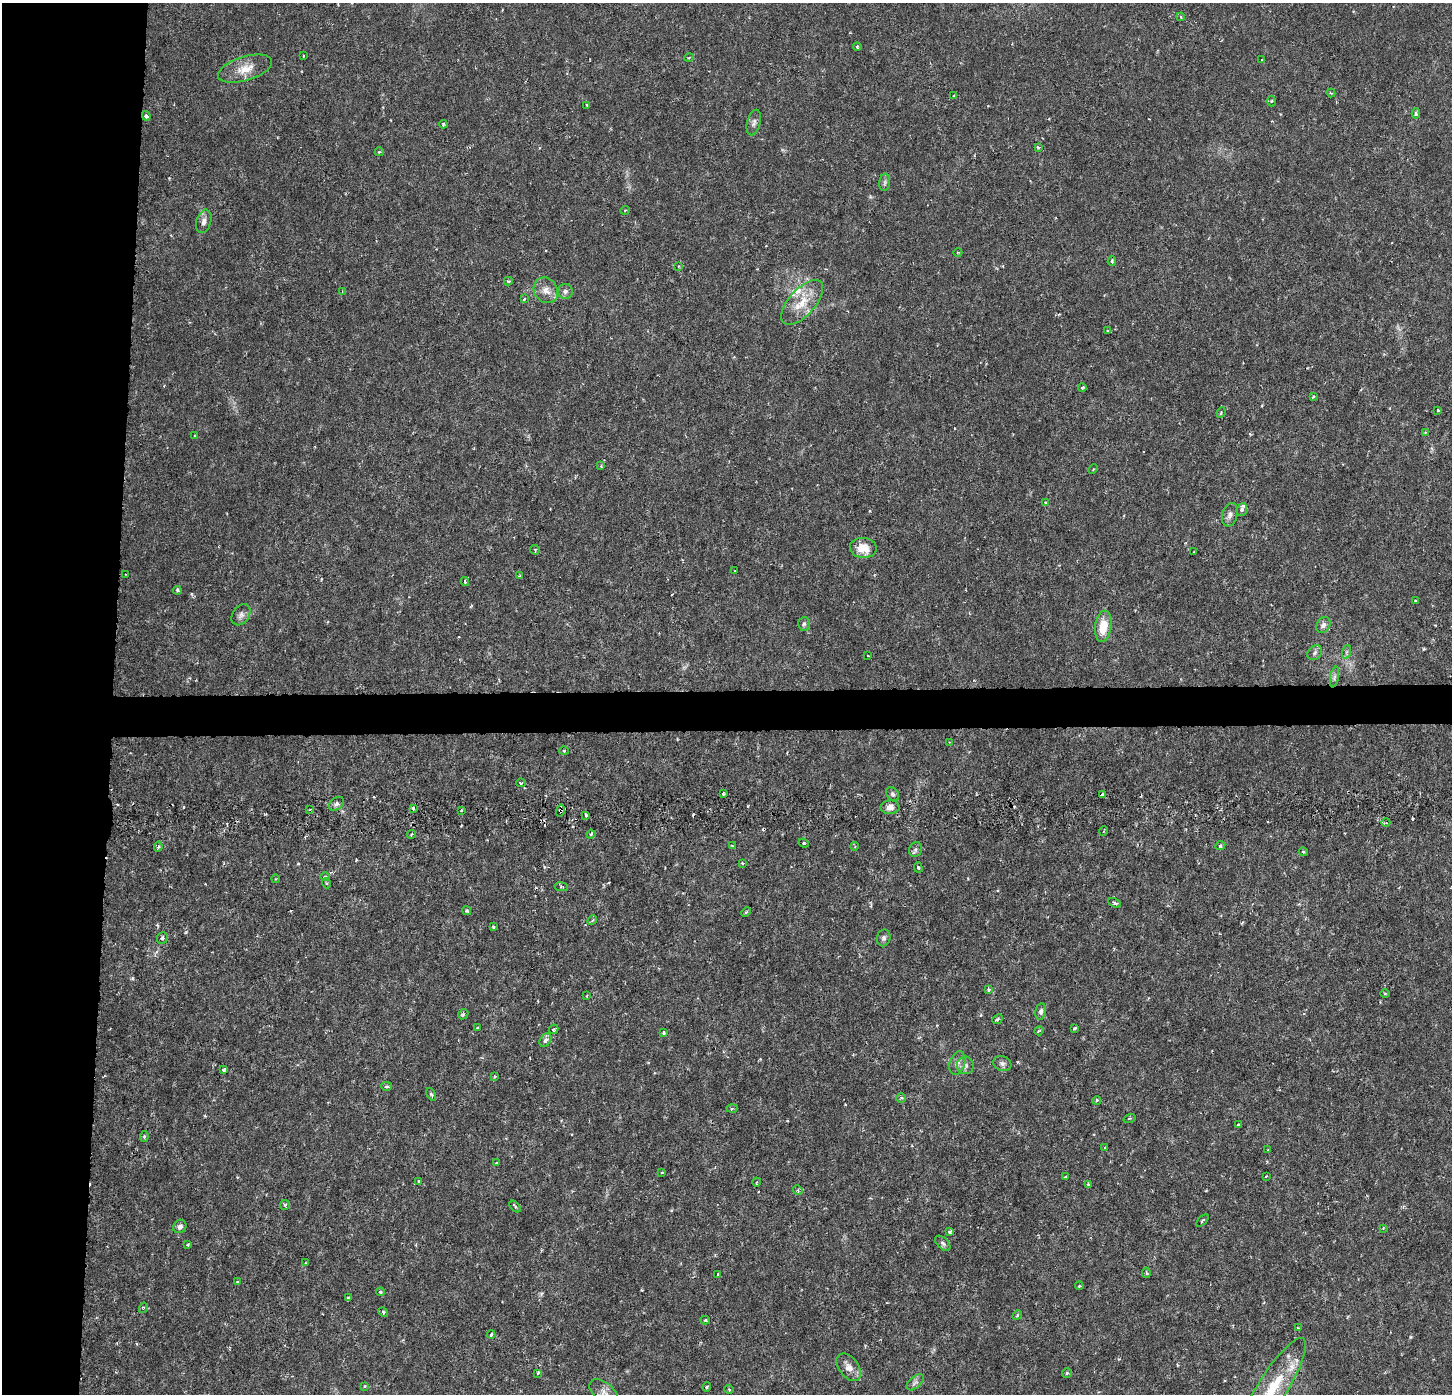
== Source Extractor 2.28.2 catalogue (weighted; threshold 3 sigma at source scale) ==
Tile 4 of 3 x 3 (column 1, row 2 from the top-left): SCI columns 34-1483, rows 1707-3098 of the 4384 x 4706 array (HDU 1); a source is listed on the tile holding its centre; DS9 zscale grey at full resolution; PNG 1454 x 1396 px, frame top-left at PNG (2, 3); each listed source drawn as its Kron ellipse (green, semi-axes under 4 px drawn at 4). Shown black and unused: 10% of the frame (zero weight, under 3 of 6 exposures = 4% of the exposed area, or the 3 px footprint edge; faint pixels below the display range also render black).
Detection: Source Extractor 2.28.2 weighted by HDU 2 'WHT'; one run over the whole footprint, this tile lists its part. Background 8.99e-04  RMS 8.5e-04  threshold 0.00348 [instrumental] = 3 sigma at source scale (4.09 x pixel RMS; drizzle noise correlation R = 1.36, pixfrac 0.8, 0.0396/0.0396 arcsec/px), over >= 5 px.
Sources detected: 172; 10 cosmic-ray / hot-pixel residue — neither listed nor drawn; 3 inside a brighter listed object's ellipse — not listed separately; the other 159 listed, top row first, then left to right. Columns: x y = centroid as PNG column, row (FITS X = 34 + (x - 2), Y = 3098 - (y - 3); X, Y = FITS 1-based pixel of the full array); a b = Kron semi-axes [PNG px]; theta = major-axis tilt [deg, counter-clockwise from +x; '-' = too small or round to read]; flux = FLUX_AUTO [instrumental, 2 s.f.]
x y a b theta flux
1181 17 4 3 - 0.087
857 47 4 3 - 0.13
303 56 3 3 - 0.073
689 57 5 3 - 0.096
1262 60 3 2 - 0.16
245 69 28 12 17 1.4
1331 93 4 3 - 0.085
954 95 3 2 - 0.055
1271 101 5 3 - 0.082
587 105 4 3 - 0.094
1416 113 5 4 - 0.21
146 116 5 4 - 0.22
754 123 13 6 75 0.3
443 124 4 3 - 0.075
1039 148 4 3 - 0.12
379 152 4 3 - 0.08
885 182 9 5 83 0.19
625 210 5 3 - 0.061
204 221 12 7 75 0.41
958 252 4 3 - 0.069
1112 261 5 3 - 0.16
678 266 3 2 - 0.062
508 281 4 3 - 0.1
546 290 13 11 -52 0.72
565 291 7 7 - 0.24
342 292 4 3 - 0.089
524 299 3 3 - 0.11
802 302 27 13 48 1.8
1108 331 3 3 - 0.16
1082 388 4 4 - 0.12
1313 397 4 3 - 0.12
1438 410 3 3 - 0.14
1221 412 5 3 - 0.12
1425 432 3 3 - 0.071
195 435 3 3 - 0.08
601 466 4 3 - 0.071
1093 469 5 3 - 0.085
1045 502 4 3 - 0.083
1242 510 7 5 68 0.23
1230 515 12 7 72 0.35
863 548 13 10 -4 1.3
535 550 5 5 - 0.11
1194 552 2 2 - 0.051
735 570 3 2 - 0.048
126 574 3 2 - 0.072
520 576 4 3 - 0.11
465 582 4 3 - 0.13
177 590 4 3 - 0.15
1415 600 3 2 - 0.09
241 615 11 8 54 0.35
804 624 7 5 86 0.16
1323 625 8 6 58 0.32
1103 626 16 8 82 1.6
1346 652 7 4 71 0.15
1315 653 8 6 48 0.24
868 655 3 2 - 0.061
1334 677 10 4 79 0.21
949 742 3 2 - 0.072
564 751 4 4 - 0.084
521 783 5 4 - 0.1
723 793 3 2 - 0.096
893 794 7 6 - 0.19
1102 795 4 3 - 0.23
337 804 8 6 41 0.22
890 807 9 7 1 0.48
413 808 4 3 - 0.33
310 810 3 2 - 0.083
461 810 3 2 - 0.12
560 810 6 4 75 0.22
586 815 3 3 - 0.3
1386 823 4 3 - 0.082
1104 831 4 3 - 0.063
411 834 4 3 - 0.087
591 834 4 4 - 0.13
804 843 5 4 - 0.12
732 846 4 3 - 0.097
855 846 4 3 - 0.073
1220 846 5 4 - 0.17
158 847 5 4 - 0.2
915 849 7 6 - 0.21
1303 852 4 4 - 0.097
743 863 3 3 - 0.15
918 867 5 4 - 0.1
325 877 4 4 - 0.09
275 879 4 3 - 0.06
326 883 5 3 - 0.085
561 887 7 3 -8 0.1
1115 903 7 4 -26 0.16
467 911 5 4 - 0.13
746 912 5 3 - 0.09
592 920 5 4 - 0.13
493 927 4 3 - 0.13
162 938 6 5 - 0.16
884 938 8 7 - 0.25
989 990 4 4 - 0.13
1385 993 5 3 - 0.068
587 996 4 2 - 0.057
1041 1011 8 5 78 0.23
463 1014 5 4 - 0.12
997 1019 6 4 41 0.11
477 1027 4 2 - 0.074
1074 1028 4 3 - 0.16
554 1029 5 4 - 0.14
1039 1031 5 4 - 0.1
664 1033 3 3 - 0.16
545 1040 7 5 57 0.3
957 1063 12 7 71 0.41
1002 1064 9 7 -21 0.28
965 1065 9 8 - 0.33
223 1070 3 3 - 0.25
494 1077 4 3 - 0.13
386 1086 5 4 - 0.14
431 1094 7 4 -64 0.16
901 1098 5 4 - 0.12
1097 1100 4 3 - 0.12
732 1108 5 3 - 0.1
1130 1118 6 3 19 0.081
1239 1125 3 3 - 0.1
144 1137 5 3 - 0.11
1105 1148 4 2 - 0.064
1268 1150 3 3 - 0.072
497 1163 3 2 - 0.088
662 1172 3 3 - 0.078
1266 1176 3 3 - 0.074
1065 1177 3 2 - 0.055
419 1181 4 3 - 0.2
757 1182 4 3 - 0.07
1088 1185 4 3 - 0.14
798 1190 5 4 - 0.13
285 1205 5 5 - 0.12
515 1207 7 3 -48 0.11
1203 1220 7 3 45 0.12
180 1226 7 6 - 0.28
1383 1228 4 4 - 0.077
950 1232 3 3 - 0.17
943 1243 9 5 -45 0.21
188 1244 3 3 - 0.087
305 1263 3 2 - 0.056
1146 1273 5 3 - 0.12
718 1274 3 3 - 0.098
237 1282 3 2 - 0.07
1079 1286 4 3 - 0.064
380 1292 4 3 - 0.12
348 1298 4 3 - 0.28
143 1308 5 3 - 0.073
383 1312 5 4 - 0.11
1017 1315 5 4 - 0.097
705 1320 4 3 - 0.12
1298 1328 4 3 - 0.093
491 1335 4 3 - 0.14
849 1367 16 9 -53 0.68
538 1373 3 3 - 0.1
1067 1373 5 5 - 0.14
915 1382 10 6 41 0.27
365 1386 4 2 - 0.054
707 1387 5 3 - 0.12
1273 1388 58 14 58 5.2
729 1389 5 3 - 0.07
604 1393 17 9 -40 0.61
Overlapping masked pixels (flux is a lower limit): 2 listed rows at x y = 1102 795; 560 810
Isophote crosses this tile's border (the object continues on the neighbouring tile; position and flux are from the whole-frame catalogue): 2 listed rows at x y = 1273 1388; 604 1393